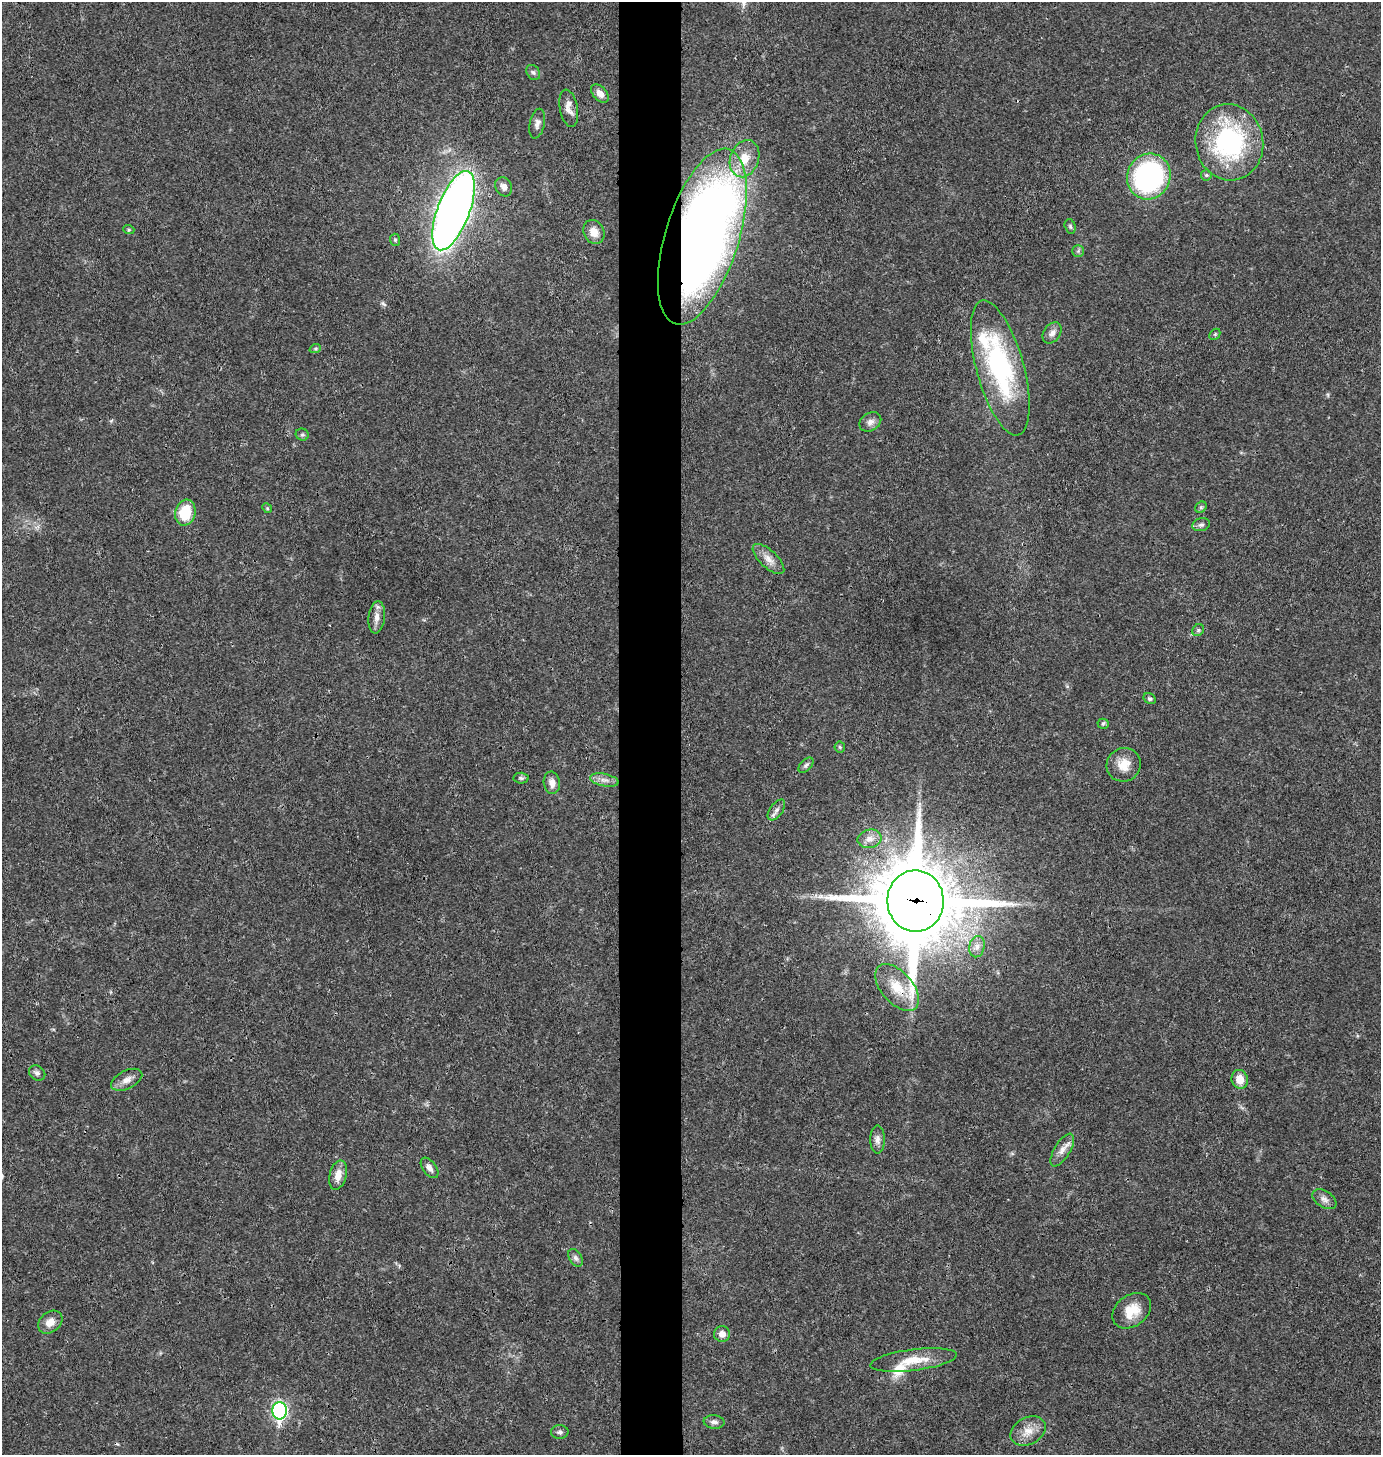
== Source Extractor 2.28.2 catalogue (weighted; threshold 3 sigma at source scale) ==
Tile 5 of 3 x 3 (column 2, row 2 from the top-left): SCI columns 1528-2906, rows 1456-2908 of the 4386 x 4366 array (HDU 1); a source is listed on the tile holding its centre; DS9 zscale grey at full resolution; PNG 1383 x 1457 px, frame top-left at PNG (2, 2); each listed source drawn as its Kron ellipse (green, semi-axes under 4 px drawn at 4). Shown black and unused: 5% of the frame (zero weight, under 3 of 4 exposures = <1% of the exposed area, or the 3 px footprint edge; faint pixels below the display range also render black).
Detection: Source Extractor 2.28.2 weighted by HDU 2 'WHT'; one run over the whole footprint, this tile lists its part. Background 0.0234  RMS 0.0023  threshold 0.0104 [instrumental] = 3 sigma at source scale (4.5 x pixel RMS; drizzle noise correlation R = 1.50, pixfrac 1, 0.05/0.05 arcsec/px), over >= 5 px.
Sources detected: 61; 2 inside a brighter listed object's ellipse — not listed separately; the other 59 listed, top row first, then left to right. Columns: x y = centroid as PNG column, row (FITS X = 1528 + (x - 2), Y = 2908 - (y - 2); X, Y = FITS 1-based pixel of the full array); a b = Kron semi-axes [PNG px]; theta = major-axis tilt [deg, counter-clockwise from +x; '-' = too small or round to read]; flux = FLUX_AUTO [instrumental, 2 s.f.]
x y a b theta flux
533 72 8 6 -55 0.59
600 93 11 6 -47 1.6
569 108 19 9 -79 1.9
537 124 15 7 78 1.1
1229 142 38 34 -80 33
744 159 19 14 70 4.5
1206 175 5 5 - 0.4
1149 177 23 21 63 43
504 187 10 8 -62 1.3
453 211 42 16 69 200
1070 226 7 5 -74 0.43
129 230 5 3 - 0.27
594 232 12 10 -62 2.2
702 237 91 37 73 250
395 240 6 5 - 0.39
1078 251 5 5 - 0.42
1052 333 12 8 56 1.3
1215 334 6 4 45 0.34
315 349 6 4 19 0.31
1000 368 69 23 -75 36
870 422 11 9 34 1.3
302 435 7 6 - 0.46
1201 507 6 5 - 0.43
267 508 5 4 - 0.28
185 513 13 10 75 7.4
1201 525 9 6 16 0.71
768 559 20 8 -43 2.1
377 617 16 8 83 1.8
1198 630 6 5 - 0.42
1150 699 6 5 - 0.49
1103 724 5 5 - 0.34
840 747 5 5 - 0.33
806 765 9 5 46 0.6
1124 765 17 16 - 3.5
521 778 7 5 -1 0.49
604 780 14 6 -12 1.4
552 783 11 8 -81 1.6
776 810 12 6 53 0.99
869 839 12 9 12 1.7
916 901 30 28 -85 2500
977 947 11 7 76 1.3
897 987 28 15 -49 5.8
37 1073 9 7 -34 0.76
1240 1079 9 8 - 3
127 1080 17 9 26 1.7
877 1139 14 7 90 1.2
1062 1150 18 8 59 1.8
429 1168 12 6 -54 1.2
338 1175 15 8 75 2.4
1324 1199 13 8 -33 1.2
575 1258 10 6 -58 0.73
1132 1311 21 15 37 4.6
50 1322 13 10 40 2.2
722 1334 8 8 - 1.6
914 1360 43 10 7 5.6
280 1411 8 7 - 54
714 1422 10 7 -6 0.9
1028 1431 18 13 27 3.2
560 1432 9 7 1 0.67
Overlapping masked pixels (flux is a lower limit): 3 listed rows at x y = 702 237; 916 901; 897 987